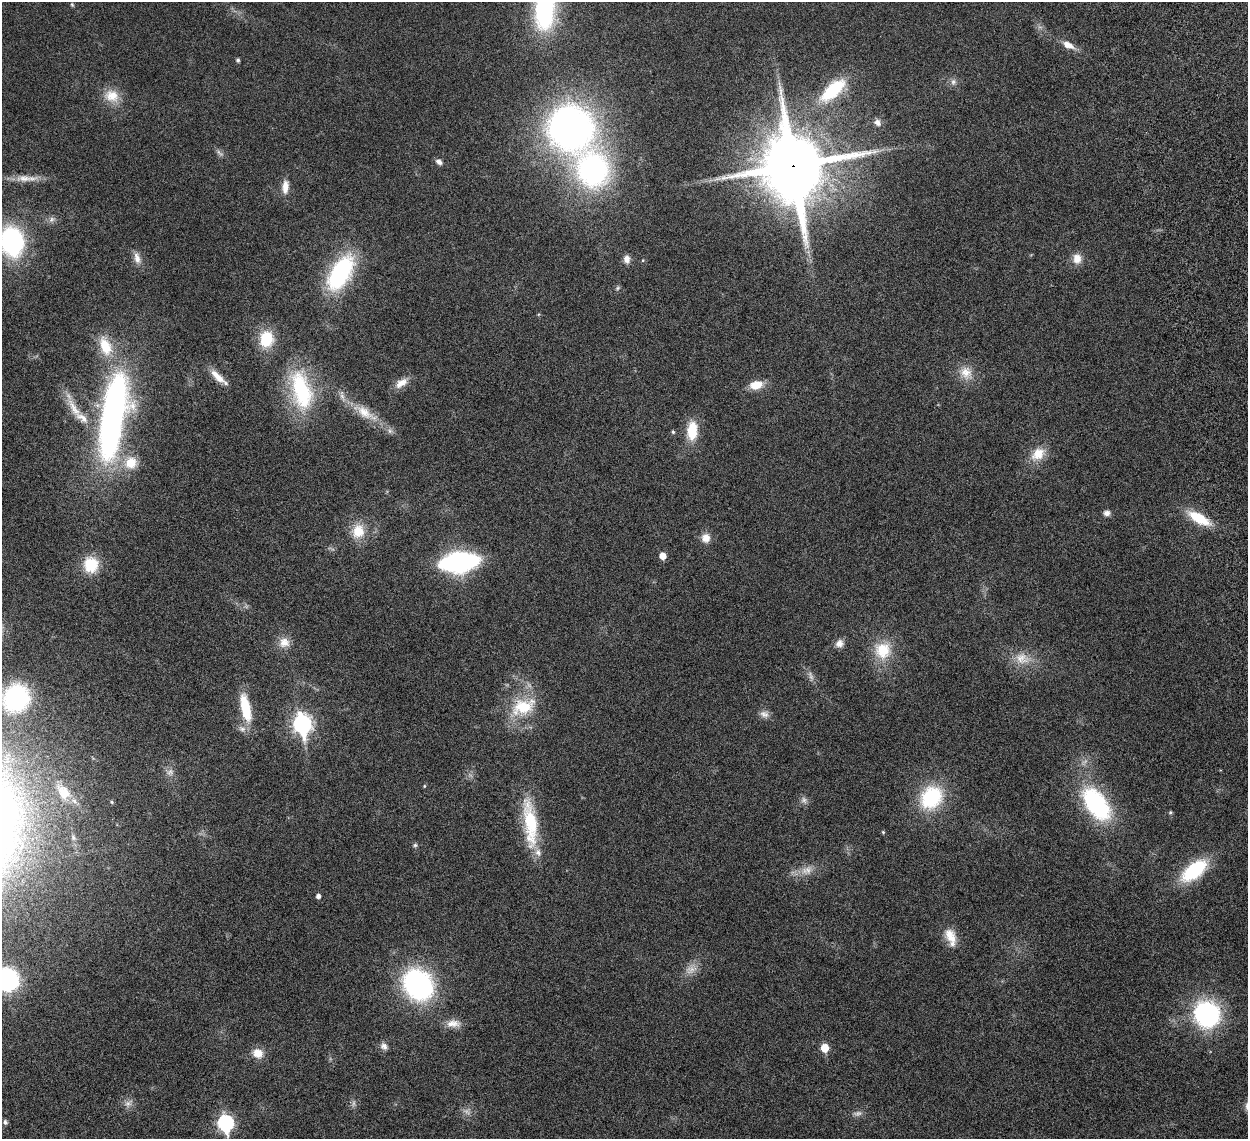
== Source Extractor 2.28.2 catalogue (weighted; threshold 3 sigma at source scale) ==
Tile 10 of 4 x 4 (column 2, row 3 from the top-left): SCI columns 1334-2579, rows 1495-2631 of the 5157 x 5153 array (HDU 1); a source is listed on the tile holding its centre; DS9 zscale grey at full resolution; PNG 1250 x 1141 px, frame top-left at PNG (2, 2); no overlay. Shown black and unused: <1% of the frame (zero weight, under 6 of 12 exposures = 7% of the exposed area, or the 3 px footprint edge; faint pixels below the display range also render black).
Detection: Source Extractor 2.28.2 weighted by HDU 2 'WHT'; one run over the whole footprint, this tile lists its part. Background 0.0352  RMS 0.0025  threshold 0.0103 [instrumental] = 3 sigma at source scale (4.09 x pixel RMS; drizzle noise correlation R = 1.36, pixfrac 0.8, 0.05/0.05 arcsec/px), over >= 5 px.
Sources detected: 88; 7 too faint to see at this stretch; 1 inside a brighter object's white glare — not listed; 3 inside a brighter listed object's ellipse — not listed separately; the other 77 listed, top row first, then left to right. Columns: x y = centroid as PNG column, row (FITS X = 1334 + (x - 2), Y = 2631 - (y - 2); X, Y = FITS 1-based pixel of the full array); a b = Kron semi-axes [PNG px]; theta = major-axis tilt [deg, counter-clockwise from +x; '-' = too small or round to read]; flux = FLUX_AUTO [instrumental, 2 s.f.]
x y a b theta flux
72 5 7 4 -63 0.33
544 10 46 23 86 29
1068 45 18 8 -28 2.3
238 60 4 4 - 0.46
953 82 9 8 - 0.9
833 90 35 15 42 12
112 96 21 17 -14 4.1
877 122 10 8 -48 1.2
571 128 43 40 -46 100
439 162 8 6 -29 0.9
793 166 25 21 -80 1700
592 169 47 41 -73 44
24 178 26 10 0 3
285 187 18 8 85 2.2
52 219 10 8 26 0.89
12 241 23 17 -79 39
137 258 17 8 -79 1.7
627 259 10 8 -82 1.4
1077 259 13 10 -87 2.3
340 273 41 20 59 25
618 288 7 5 23 0.4
266 339 20 17 82 7
105 346 29 16 -71 7.1
966 373 20 16 -59 3.6
218 377 23 7 -43 2.9
401 383 19 10 33 2.4
756 385 14 9 12 3.8
301 390 53 24 -77 20
74 409 34 10 -59 4
365 413 40 14 -32 6.3
113 417 98 26 80 82
692 431 21 12 85 6.5
673 432 5 4 - 0.35
1038 454 21 15 38 4.1
131 463 18 16 54 4.8
1107 513 8 7 - 0.91
1199 518 25 10 -29 7.6
358 531 20 17 76 4.8
706 538 12 11 - 2
662 556 5 5 - 2.5
459 562 23 11 7 72
91 565 18 16 -87 6.6
284 643 15 14 - 2.5
839 643 11 9 40 1.5
883 650 24 23 - 7.5
1022 658 23 16 -16 4.5
16 698 29 26 63 19
523 707 36 23 22 11
245 708 31 10 -78 8.6
764 714 13 9 -25 1.3
302 724 9 7 -82 88
242 729 11 8 -20 1.2
424 786 4 4 - 0.22
64 792 23 15 -51 4.2
931 797 29 24 49 15
804 800 10 8 -51 0.9
112 802 5 4 - 0.29
1096 804 33 18 -54 31
1170 812 5 4 - 0.28
530 823 66 16 -84 14
883 832 4 4 - 0.25
415 845 6 5 - 0.4
807 870 19 11 23 2.6
1194 870 29 14 38 15
318 896 4 4 - 0.92
951 937 25 12 -71 3.6
691 969 19 12 28 2.4
7 979 16 15 - 31
418 985 27 22 -52 48
1202 1013 13 8 81 36
453 1023 20 10 1 2.3
384 1046 10 8 -46 1
825 1048 5 5 - 5.4
258 1053 13 12 - 2.6
128 1103 14 9 37 1.4
5 1122 5 4 - 0.59
225 1123 8 7 - 46
Overlapping masked pixels (flux is a lower limit): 1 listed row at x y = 793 166
Isophote crosses this tile's border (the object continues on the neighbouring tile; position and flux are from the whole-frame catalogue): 3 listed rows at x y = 544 10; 12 241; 7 979